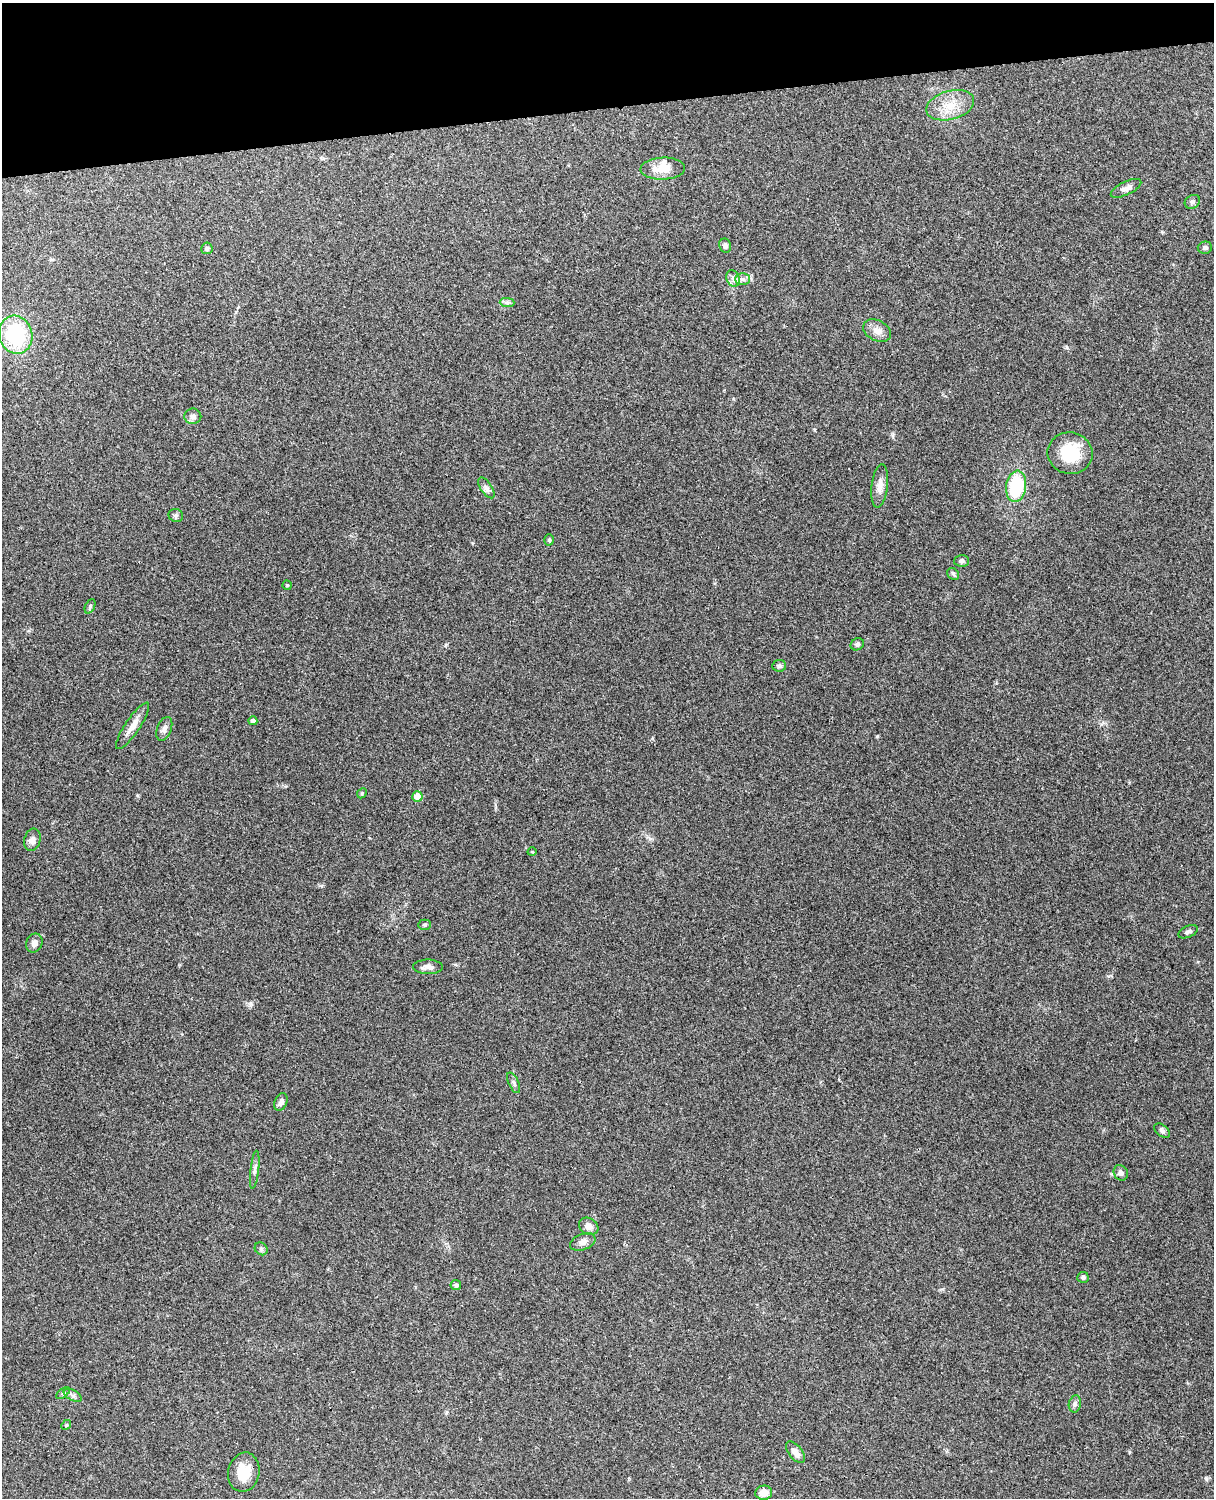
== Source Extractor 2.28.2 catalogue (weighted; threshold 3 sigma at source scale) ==
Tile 3 of 4 x 3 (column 3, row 1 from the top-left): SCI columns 2543-3754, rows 3155-4650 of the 5087 x 4925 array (HDU 1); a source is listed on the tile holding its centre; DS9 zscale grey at full resolution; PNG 1216 x 1500 px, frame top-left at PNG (2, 3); each listed source drawn as its Kron ellipse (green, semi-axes under 4 px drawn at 4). Shown black and unused: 7% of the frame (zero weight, under 3 of 4 exposures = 6% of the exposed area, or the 3 px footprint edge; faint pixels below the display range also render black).
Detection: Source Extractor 2.28.2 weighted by HDU 2 'WHT'; one run over the whole footprint, this tile lists its part. Background 0.285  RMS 0.0093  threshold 0.0419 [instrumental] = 3 sigma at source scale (4.5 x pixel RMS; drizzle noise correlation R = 1.50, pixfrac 1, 0.05/0.05 arcsec/px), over >= 5 px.
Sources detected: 54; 1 inside a brighter listed object's ellipse — not listed separately; the other 53 listed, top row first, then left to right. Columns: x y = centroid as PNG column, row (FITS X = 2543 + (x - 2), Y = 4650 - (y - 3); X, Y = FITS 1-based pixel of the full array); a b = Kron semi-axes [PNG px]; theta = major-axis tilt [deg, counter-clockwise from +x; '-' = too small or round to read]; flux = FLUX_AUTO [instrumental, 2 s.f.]
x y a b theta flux
950 105 24 14 16 20
663 169 22 11 2 15
1126 188 16 6 26 5.1
1192 202 8 6 30 2.2
725 246 7 6 - 2.9
207 248 6 5 - 1.7
1205 248 7 6 - 2
733 278 8 6 -70 3.6
742 279 7 6 - 3.1
507 302 7 4 -1 2.3
877 331 15 10 -28 6.6
16 335 19 16 -75 68
193 416 8 7 - 3.9
1070 453 22 21 - 37
880 486 22 8 84 7.4
1016 486 16 10 82 54
486 488 12 5 -57 3.3
176 515 7 6 - 1.8
549 540 6 5 - 1.4
962 561 7 6 - 2.2
953 574 6 5 - 1.6
287 585 5 4 - 1.1
90 606 7 5 66 1.5
857 644 7 6 - 2.2
779 666 7 6 - 2
253 721 4 4 - 3.8
133 726 27 7 56 8.9
164 729 12 7 69 3.9
362 793 5 4 - 1.1
417 796 5 5 - 12
32 840 11 8 75 4.8
532 852 4 3 - 0.67
425 925 6 5 - 1.6
1188 932 10 5 24 2.7
34 943 9 8 - 4.7
428 967 15 7 -1 4.9
514 1083 11 5 -65 2.3
281 1102 9 6 67 3.8
1162 1131 9 5 -38 2.1
255 1170 19 3 84 3.2
1121 1173 8 7 - 2.8
589 1226 10 8 -29 5.8
583 1242 13 8 21 5.4
261 1249 7 5 -45 1.9
1083 1277 5 5 - 1.9
456 1285 5 5 - 2.3
63 1393 8 4 37 1.9
73 1395 10 5 -26 2.8
1075 1404 8 6 79 2.6
66 1425 5 4 - 1.1
795 1452 13 6 -51 5.6
244 1472 20 15 78 19
764 1493 8 7 - 8.7
Unlisted compact peaks at least as high as the median listed source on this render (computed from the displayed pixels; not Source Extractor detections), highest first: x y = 877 736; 251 1004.